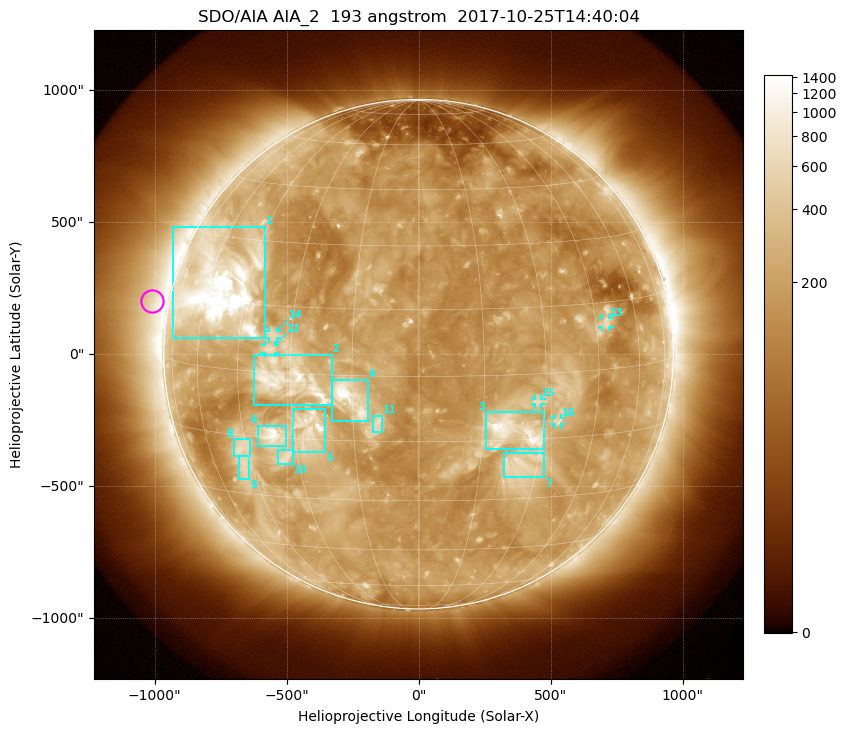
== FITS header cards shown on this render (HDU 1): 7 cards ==
TELESCOP= 'SDO/AIA'
INSTRUME= 'AIA_2'
WAVELNTH=                  193
WAVEUNIT= 'angstrom'
DATE-OBS= '2017-10-25T14:40:04.84'
CTYPE1  = 'HPLN-TAN'
CTYPE2  = 'HPLT-TAN'

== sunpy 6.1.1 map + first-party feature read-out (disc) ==
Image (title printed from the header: SDO/AIA AIA_2  193 angstrom  2017-10-25T14:40:04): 1024 x 1024 px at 2.4 arcsec/px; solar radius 965 arcsec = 402 px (full disc in frame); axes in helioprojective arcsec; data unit not stated in the header (colour bar unlabelled)
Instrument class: DISC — disc imager (sunpy class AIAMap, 193 A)
Bright regions (active regions / flare kernels): reference = the median radial profile (limb darkening/brightening removed); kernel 9 px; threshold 5 sigma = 346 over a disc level ~176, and >= 1.15x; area >= 12 px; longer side >= 10 px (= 24 arcsec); searched inside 0.97 R_sun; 16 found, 16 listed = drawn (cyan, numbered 1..; 5 of them under ~33 arcsec drawn as corner ticks so the feature stays visible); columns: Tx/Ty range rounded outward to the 5 arcsec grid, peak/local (2 s.f.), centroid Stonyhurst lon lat
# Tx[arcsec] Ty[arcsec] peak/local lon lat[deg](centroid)
1 -930..-580 60..485 16 -54 +18
2 -625..-325 -195..0 7 -30 -1
3 255..475 -360..-220 7.8 +22 -13
4 -330..-190 -255..-95 8.5 -15 -5
5 -480..-350 -370..-205 7.4 -26 -12
6 -610..-505 -350..-270 7.5 -36 -15
7 325..475 -465..-375 3.9 +25 -21
8 -700..-635 -385..-320 4.2 -46 -18
9 -685..-640 -475..-385 3.8 -47 -22
10 -535..-475 -415..-365 3.7 -33 -20
11 -175..-135 -295..-230 4.2 -9 -11
12 -585..-545 5..35 3.8 -36 +5
13 695..725 100..140 4 +48 +10
14 -570..-535 60..90 3.3 -35 +8
15 440..465 -190..-165 3.3 +28 -6
16 515..540 -270..-240 3.5 +34 -11
Off-limb structures (1.02-1.3 R_sun): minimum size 162 px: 4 found; the strongest spans PA ~40..110 deg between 1.02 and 1.3 R_sun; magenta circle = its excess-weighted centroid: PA ~80 deg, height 1.07 R_sun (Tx ~-1010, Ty ~200 arcsec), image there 2.3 x the reference